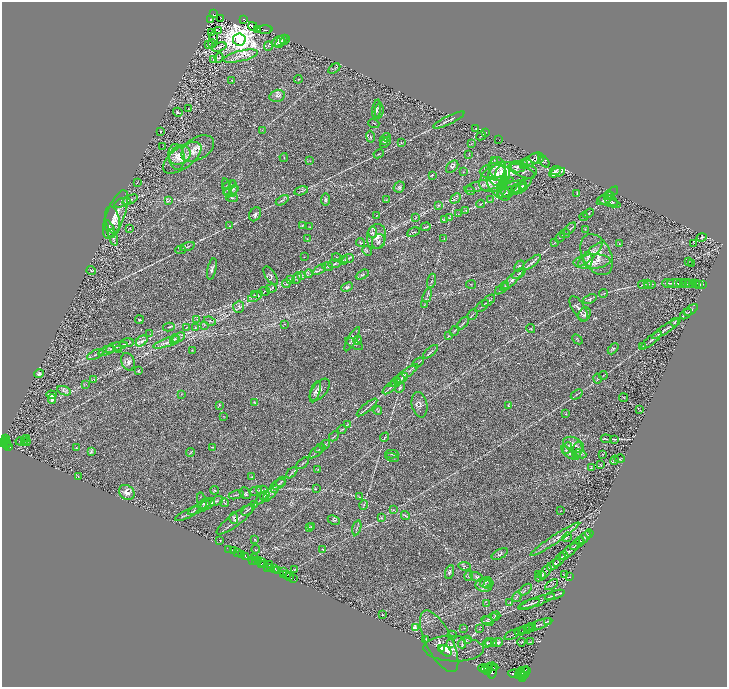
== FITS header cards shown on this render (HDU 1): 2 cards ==
NAXIS1  =                 1450
NAXIS2  =                 1369

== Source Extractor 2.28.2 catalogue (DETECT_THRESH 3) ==
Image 1450 x 1369 px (HDU 1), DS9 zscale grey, zoomed out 1/2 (1 PNG px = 2 x 2 image px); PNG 729 x 689 px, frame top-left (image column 2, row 1369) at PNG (2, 2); each listed source drawn as its Kron ellipse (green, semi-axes under 4 px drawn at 4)
Background 0.424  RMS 0.029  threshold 0.0861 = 3 sigma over >= 5 px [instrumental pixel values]
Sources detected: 472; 33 cannot appear on this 1/2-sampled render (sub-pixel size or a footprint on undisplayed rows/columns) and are neither listed nor drawn; the other 439 listed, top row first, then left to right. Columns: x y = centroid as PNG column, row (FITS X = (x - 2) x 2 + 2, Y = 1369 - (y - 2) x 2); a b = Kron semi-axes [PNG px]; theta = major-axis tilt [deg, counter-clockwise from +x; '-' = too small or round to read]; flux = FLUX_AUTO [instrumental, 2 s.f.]
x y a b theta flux
213 14 2 1 - 26
220 19 2 1 - 1.4
244 19 3 1 - 25
211 20 2 2 - 3
253 26 4 2 - 5.9
258 29 3 1 - 3.3
265 30 7 2 0 5.8
218 31 2 1 - 21
212 33 2 1 - 2.1
214 37 6 2 -79 4.8
239 39 6 6 - 7500
285 40 5 4 - 6.8
278 41 7 4 31 15
281 41 7 4 50 13
209 44 3 1 - 1.3
212 44 4 2 - 3
268 46 5 2 - 3.9
219 47 7 3 18 11
241 56 18 5 13 41
219 58 5 3 - 7.6
213 59 2 1 - 1.7
334 68 7 1 31 4.8
298 79 4 2 - 2.1
232 80 2 2 - 1.9
277 96 8 6 14 18
188 109 3 2 - 1.9
377 109 10 3 82 9.2
379 111 7 3 82 9.1
178 112 5 2 - 4.1
449 120 17 2 26 15
374 123 5 2 - 5
476 129 2 1 - 2.7
262 130 3 2 - 2.4
160 132 2 1 - 2.6
485 133 2 1 - 1.5
481 136 5 2 - 2.7
370 137 6 2 -78 5.6
387 137 4 4 - 7.9
499 140 2 1 - 1.1
383 141 3 2 - 3.9
385 142 6 3 49 8.4
401 143 3 2 - 2
471 143 3 2 - 2.6
163 146 2 1 - 1.6
198 148 18 11 30 61
379 154 5 2 - 3.9
180 155 11 9 31 51
469 155 2 2 - 1.7
176 157 13 8 -83 40
182 158 22 10 36 77
284 158 4 2 - 4.9
537 158 7 5 6 13
494 160 2 1 - 1.7
531 160 11 5 29 27
310 161 3 2 - 1.9
544 161 7 4 -48 8.7
526 163 7 4 -6 10
524 164 4 4 - 9
452 167 7 5 45 12
497 167 10 8 -89 34
518 167 7 6 - 25
522 171 14 5 -23 31
555 171 5 2 - 11
463 172 3 2 - 3
508 172 28 10 -1 120
501 173 7 5 76 19
557 173 8 3 19 16
432 175 3 3 - 2.8
498 175 10 9 - 46
495 178 17 12 34 98
137 183 2 1 - 1.5
489 184 25 5 12 43
229 185 7 2 21 4
523 186 11 4 42 18
399 187 6 5 - 10
519 187 8 2 31 8.3
227 188 9 3 -77 8.3
233 188 8 4 -89 9.8
502 188 10 3 79 11
498 189 15 7 -45 48
515 189 4 3 - 4.8
517 189 5 2 - 4.8
231 190 8 2 19 8.7
470 190 5 4 - 7
301 191 7 2 15 6.7
511 191 16 3 20 22
506 193 6 4 -48 14
577 193 4 2 - 3
611 193 8 2 42 8.5
609 195 4 2 - 4.3
232 198 6 2 -3 4.1
456 198 6 2 45 6.9
606 199 10 4 31 21
130 200 8 2 21 9.7
282 200 7 2 30 7.5
325 200 6 4 84 8.8
386 200 3 2 - 3
491 200 4 1 - 2
169 201 4 3 - 5.4
611 201 7 2 -33 6
609 202 12 4 -18 24
122 203 8 2 19 15
481 204 4 2 - 4.1
438 205 3 2 - 3.6
466 210 3 2 - 4.2
588 213 6 3 34 6
116 214 26 9 68 70
255 214 7 5 63 14
458 214 3 2 - 2.3
377 215 3 2 - 2.1
584 217 4 2 - 3.5
416 218 3 2 - 2.8
449 218 3 3 - 5.2
444 219 3 2 - 3
113 220 14 7 -78 31
302 225 3 3 - 4.1
230 226 3 2 - 2.7
309 227 3 2 - 2.5
426 227 5 2 - 4.7
130 228 3 2 - 1.9
110 229 9 3 -69 18
570 229 8 1 45 6
585 229 3 2 - 2.6
413 232 6 2 24 4.2
373 233 5 3 - 12
565 233 5 2 - 4.6
376 236 13 9 77 54
113 237 9 3 -69 12
701 237 5 2 - 5.5
560 238 5 2 - 4.6
307 239 3 2 - 3.6
444 239 4 2 - 3.1
378 241 7 6 - 22
360 242 4 2 - 4.3
554 243 4 2 - 3.3
694 243 2 2 - 2.2
619 244 2 2 - 1.9
187 247 7 2 19 5.8
181 250 5 3 - 6.2
367 251 5 3 - 6.5
590 254 16 4 44 34
597 255 22 14 -62 96
304 257 2 1 - 1.3
336 257 4 2 - 3.6
348 259 6 2 25 6.8
588 259 7 4 -88 18
344 260 4 3 - 5.1
688 261 2 1 - 1.6
532 262 11 3 39 15
592 262 19 7 4 56
335 264 6 2 7 4.8
691 264 2 1 - 30
519 266 6 4 49 7.8
328 267 5 3 - 6.3
212 269 11 3 78 13
320 270 7 3 34 9.5
91 271 4 2 - 3.8
309 273 4 3 - 6.4
519 274 7 2 35 7.9
362 275 7 3 30 6.2
271 276 10 5 -56 13
301 276 3 2 - 4.6
297 278 6 2 66 5.8
290 279 3 2 - 3.3
512 279 16 3 45 20
432 281 7 2 73 6
668 283 5 2 - 6
675 283 8 2 0 9.7
681 283 5 2 - 6.3
684 283 3 2 - 2.5
686 283 4 2 - 3.7
689 283 3 1 - 3.8
286 284 4 2 - 4.4
471 284 5 1 - 2.6
647 284 3 2 - 3.4
650 284 6 1 0 4.9
692 284 3 1 - 3.4
695 284 2 1 - 2.6
698 284 4 1 - 3.6
703 284 3 1 - 4.1
643 285 5 2 - 4
505 286 4 2 - 4.7
347 287 6 4 24 8.5
272 288 5 2 - 6.1
502 289 7 3 35 8.6
265 291 5 2 - 6.4
603 293 4 2 - 4
254 295 4 3 - 6
427 295 7 2 73 6.6
255 296 8 2 31 11
590 299 7 4 20 11
488 301 8 2 39 7.5
425 304 4 2 - 3
482 306 8 2 38 7.1
239 307 6 5 - 14
579 309 14 6 -57 27
691 310 8 2 34 6.5
473 314 6 2 49 4.4
585 314 7 5 61 16
686 314 6 2 39 7.4
197 319 3 2 - 1.6
139 320 4 2 - 4
210 321 6 2 -21 5
675 322 4 3 - 6
463 323 8 2 46 7.6
285 324 3 2 - 2
204 325 3 2 - 2.8
169 327 6 2 12 5.6
187 328 3 2 - 3.3
195 328 3 2 - 4.1
531 329 4 2 - 3.1
666 329 17 3 33 24
454 331 5 3 - 6.4
150 334 3 2 - 2.6
449 336 3 2 - 3.3
179 338 7 2 31 9
174 339 5 4 - 11
352 339 14 3 61 14
577 339 6 2 -43 3.9
358 340 4 4 - 8.1
651 340 12 2 39 13
142 341 6 4 39 16
167 342 14 3 19 21
127 343 7 3 12 9.6
354 344 10 2 -30 7.8
115 347 13 3 16 23
643 347 3 2 - 2.5
110 349 4 3 - 8.6
119 349 3 2 - 2.6
613 349 6 3 47 6.9
192 350 2 2 - 2.3
106 351 8 3 21 14
431 352 9 2 39 8.5
95 355 9 2 23 9.1
128 362 9 6 -69 20
418 363 6 2 36 5.4
139 371 4 2 - 3.2
39 374 4 3 - 11
403 376 18 3 37 22
603 376 4 1 - 3.5
402 378 7 4 27 9.7
597 379 5 3 - 5.6
94 380 3 1 - 1.9
399 380 6 2 39 5.9
396 382 5 2 - 4.5
86 384 3 2 - 2.7
390 387 9 2 41 9.3
400 387 6 3 64 7.4
320 390 13 7 51 26
64 391 7 3 -21 11
315 392 11 4 72 15
181 394 3 2 - 2.3
577 394 6 2 36 4.8
51 395 5 2 - 29
623 397 4 1 - 3.7
52 399 5 3 - 20
254 402 3 2 - 3
219 405 4 2 - 3.1
420 405 13 7 -78 22
508 406 4 1 - 2.5
367 407 13 2 39 12
640 410 3 2 - 1.7
378 411 4 2 - 3.9
566 414 4 1 - 2.5
223 416 2 2 - 1.4
348 424 3 2 - 3.8
342 430 4 2 - 4.6
334 436 5 1 - 3.6
385 437 5 1 - 3.7
27 438 2 1 - 1.5
6 439 3 2 - 170
606 439 5 2 - 4.4
615 439 3 2 - 2.3
7 440 4 2 - 110
5 441 2 1 - 150
24 441 2 1 - 2.5
3 442 3 3 - 370
7 442 2 1 - 100
20 442 5 4 - 1
26 442 4 1 - 6.5
7 445 2 2 - 110
325 445 6 2 37 7.2
574 445 11 7 -26 25
9 446 3 2 - 130
212 447 3 1 - 2.3
76 448 3 2 - 2.4
320 448 5 2 - 5.9
567 448 6 4 66 9.6
577 450 8 5 75 17
91 451 4 2 - 5.9
317 451 9 2 42 8.7
191 452 4 2 - 3.7
570 453 10 3 -36 13
392 454 7 3 -1 5.9
580 454 6 3 -22 10
603 454 2 2 - 5
392 457 7 3 -12 5.3
620 459 5 2 - 3.9
615 460 5 3 - 5.7
303 463 7 2 38 7.3
601 465 3 2 - 3.5
591 468 3 2 - 3.2
318 470 4 2 - 2.8
292 473 7 2 45 7.9
78 476 3 2 - 3
252 477 3 2 - 2.4
281 482 5 2 - 5.9
279 484 7 3 29 8
274 488 5 2 - 3
316 489 4 2 - 2.9
215 490 4 2 - 4
262 490 6 2 1 5.3
256 491 6 2 16 6.3
127 492 8 6 -38 29
245 493 6 5 - 9.6
270 494 11 3 44 16
236 495 8 2 14 6.1
265 496 5 2 - 5.8
359 497 3 2 - 2.4
261 498 7 2 46 6.2
216 501 7 3 24 9.8
202 502 10 4 -78 17
204 503 8 3 30 13
225 503 4 2 - 5
207 504 8 4 31 16
254 504 3 2 - 2.3
364 505 4 2 - 5.1
199 508 12 2 27 16
247 510 6 2 39 6
393 510 3 3 - 3.6
560 511 3 1 - 1.6
187 514 13 2 27 11
405 516 5 2 - 4.3
234 518 5 3 - 7.6
381 518 3 2 - 2.7
236 519 23 6 37 39
334 520 6 3 -26 6.7
309 527 4 2 - 3
311 527 3 2 - 2.2
357 528 8 3 75 9.3
589 533 4 2 - 3.9
567 537 5 2 - 5.2
585 537 7 4 50 11
555 539 29 3 34 37
255 540 3 2 - 3.1
220 541 2 2 - 2.2
580 541 4 3 - 6.1
577 544 8 4 38 14
229 549 2 1 - 14
256 549 4 3 - 4
323 549 3 2 - 2.9
234 551 2 1 - 16
569 551 11 4 40 21
238 553 3 2 - 100
500 554 9 4 30 10
242 555 3 2 - 210
563 556 5 3 - 10
246 557 3 2 - 46
254 558 3 2 - 120
252 560 2 1 - 20
259 560 3 1 - 140
559 560 8 3 51 9.8
255 561 2 1 - 140
262 562 3 1 - 56
261 564 3 1 - 63
264 564 3 3 - 140
269 564 3 2 - 230
554 565 8 3 33 12
465 566 6 3 -7 6.8
267 567 2 1 - 280
271 568 3 2 - 250
275 568 3 3 - 430
278 570 2 2 - 250
294 570 3 2 - 4.8
284 572 3 1 - 18
450 572 7 4 71 10
545 572 8 4 53 14
284 574 2 2 - 320
287 575 2 1 - 270
538 575 2 1 - 1.6
565 575 4 1 - 2
469 576 5 2 - 5.6
540 576 6 4 39 15
289 577 3 2 - 320
476 577 6 4 -25 12
570 577 3 2 - 2.1
293 579 3 2 - 40
486 582 6 4 33 11
488 584 5 4 - 11
484 585 8 6 -14 26
552 585 7 2 33 5.4
526 590 7 2 44 7.8
555 595 10 2 18 13
517 597 5 3 - 6.6
537 601 19 2 19 23
510 603 2 1 - 1.7
486 604 4 2 - 4.4
529 604 11 2 20 12
382 615 2 2 - 2.2
495 616 5 3 - 6.5
490 619 8 3 26 10
487 621 6 3 -26 6.1
547 621 4 2 - 4
539 625 14 2 19 12
532 627 4 2 - 5.2
416 628 4 3 - 60
464 628 4 2 - 2.8
530 628 5 2 - 4.1
479 629 3 2 - 1.9
526 629 7 1 20 5.4
520 632 5 2 - 5.2
452 635 4 2 - 5.1
512 635 7 1 27 4.9
467 639 4 2 - 4
426 640 4 2 - 3.1
439 641 34 13 -63 73
521 642 4 2 - 3.1
530 642 2 1 - 1.8
450 643 4 2 - 4
487 643 5 3 - 6.2
491 643 6 2 8 6.3
498 643 5 4 - 11
462 644 4 3 - 5.8
442 649 3 2 - 53
454 649 30 13 -2 80
446 651 7 4 -42 120
493 667 5 3 - 2300
483 668 4 2 - 2000
489 668 5 2 - 1500
485 669 4 3 - 2800
487 671 3 2 - 1400
492 672 7 3 76 2200
520 672 5 2 - 1300
523 672 7 2 53 1400
526 672 6 2 57 450
515 674 7 4 -6 3500
518 676 3 2 - 1100
524 676 3 2 - 620
522 678 3 2 - 770
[33 sub-pixel or undisplayed-footprint detections neither listed nor drawn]